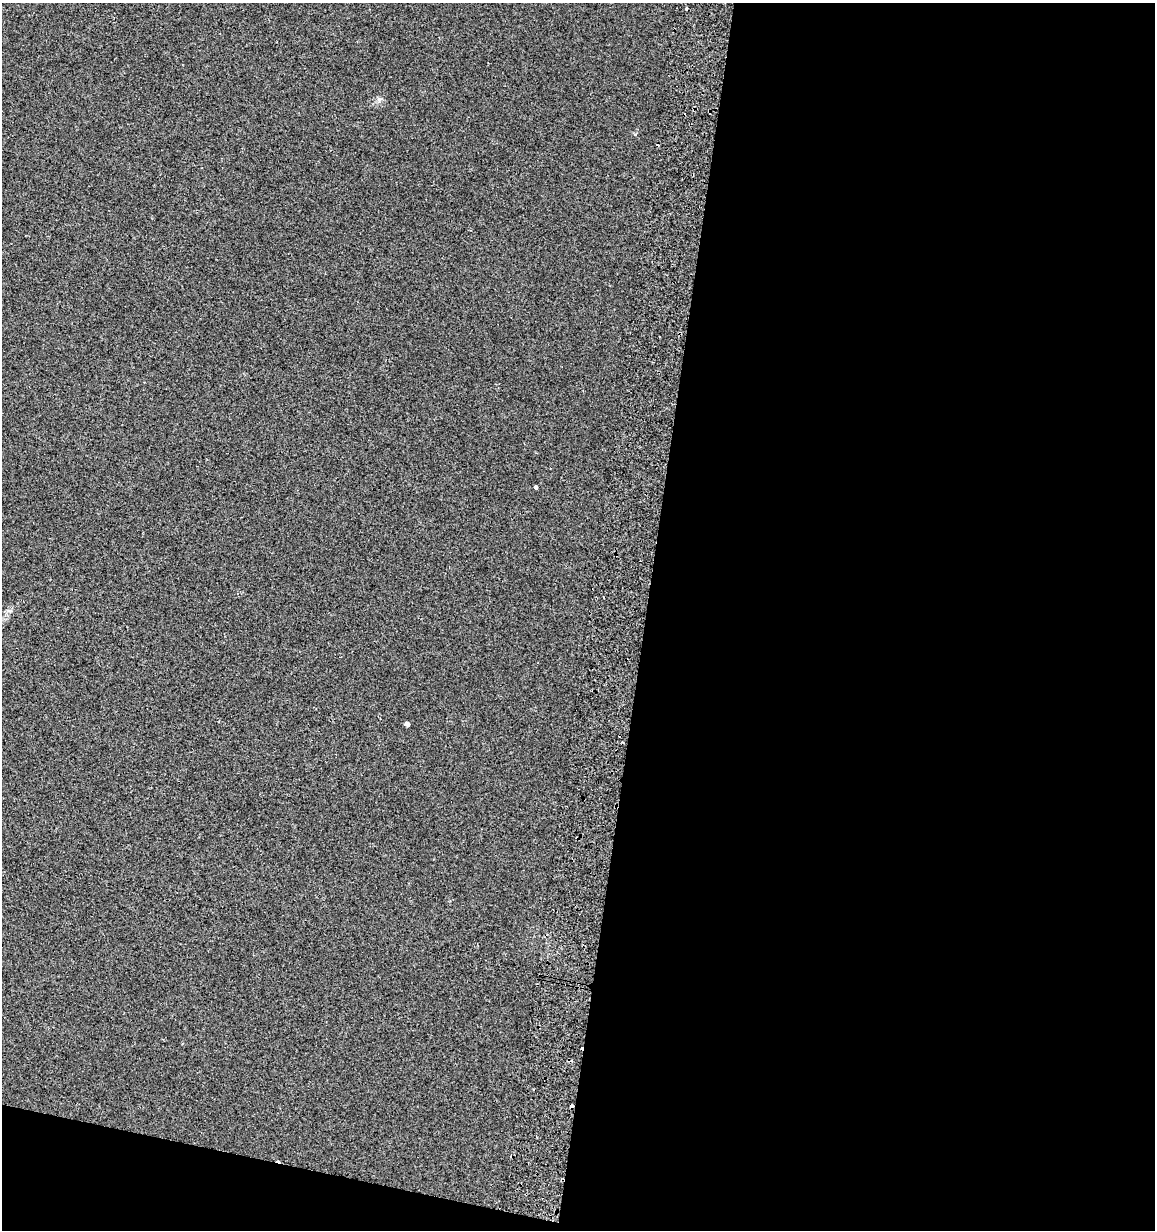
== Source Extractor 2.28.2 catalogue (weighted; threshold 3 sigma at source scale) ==
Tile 16 of 4 x 4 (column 4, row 4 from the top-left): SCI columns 3802-4954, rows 29-1256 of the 5296 x 4961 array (HDU 1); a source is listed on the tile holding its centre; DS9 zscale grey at full resolution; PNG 1157 x 1232 px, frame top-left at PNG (2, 3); no overlay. Shown black and unused: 47% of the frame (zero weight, under 2 of 3 exposures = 3% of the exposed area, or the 3 px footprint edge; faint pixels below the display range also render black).
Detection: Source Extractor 2.28.2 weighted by HDU 2 'WHT'; one run over the whole footprint, this tile lists its part. Background 0.0201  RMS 0.0076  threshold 0.0343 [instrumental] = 3 sigma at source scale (4.5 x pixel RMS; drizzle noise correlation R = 1.50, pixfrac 1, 0.0396/0.0396 arcsec/px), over >= 5 px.
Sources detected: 6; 2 cosmic-ray / hot-pixel residue — not listed; the other 4 listed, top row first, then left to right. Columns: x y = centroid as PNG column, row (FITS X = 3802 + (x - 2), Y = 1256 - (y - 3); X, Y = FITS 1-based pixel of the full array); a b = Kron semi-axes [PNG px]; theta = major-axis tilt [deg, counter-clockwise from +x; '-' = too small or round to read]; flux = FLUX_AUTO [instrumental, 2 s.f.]
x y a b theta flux
687 8 3 3 - 1.5
536 488 4 3 - 1.7
407 724 4 4 - 2.3
572 1106 4 3 - 3.3
Overlapping masked pixels (flux is a lower limit): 1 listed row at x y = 572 1106